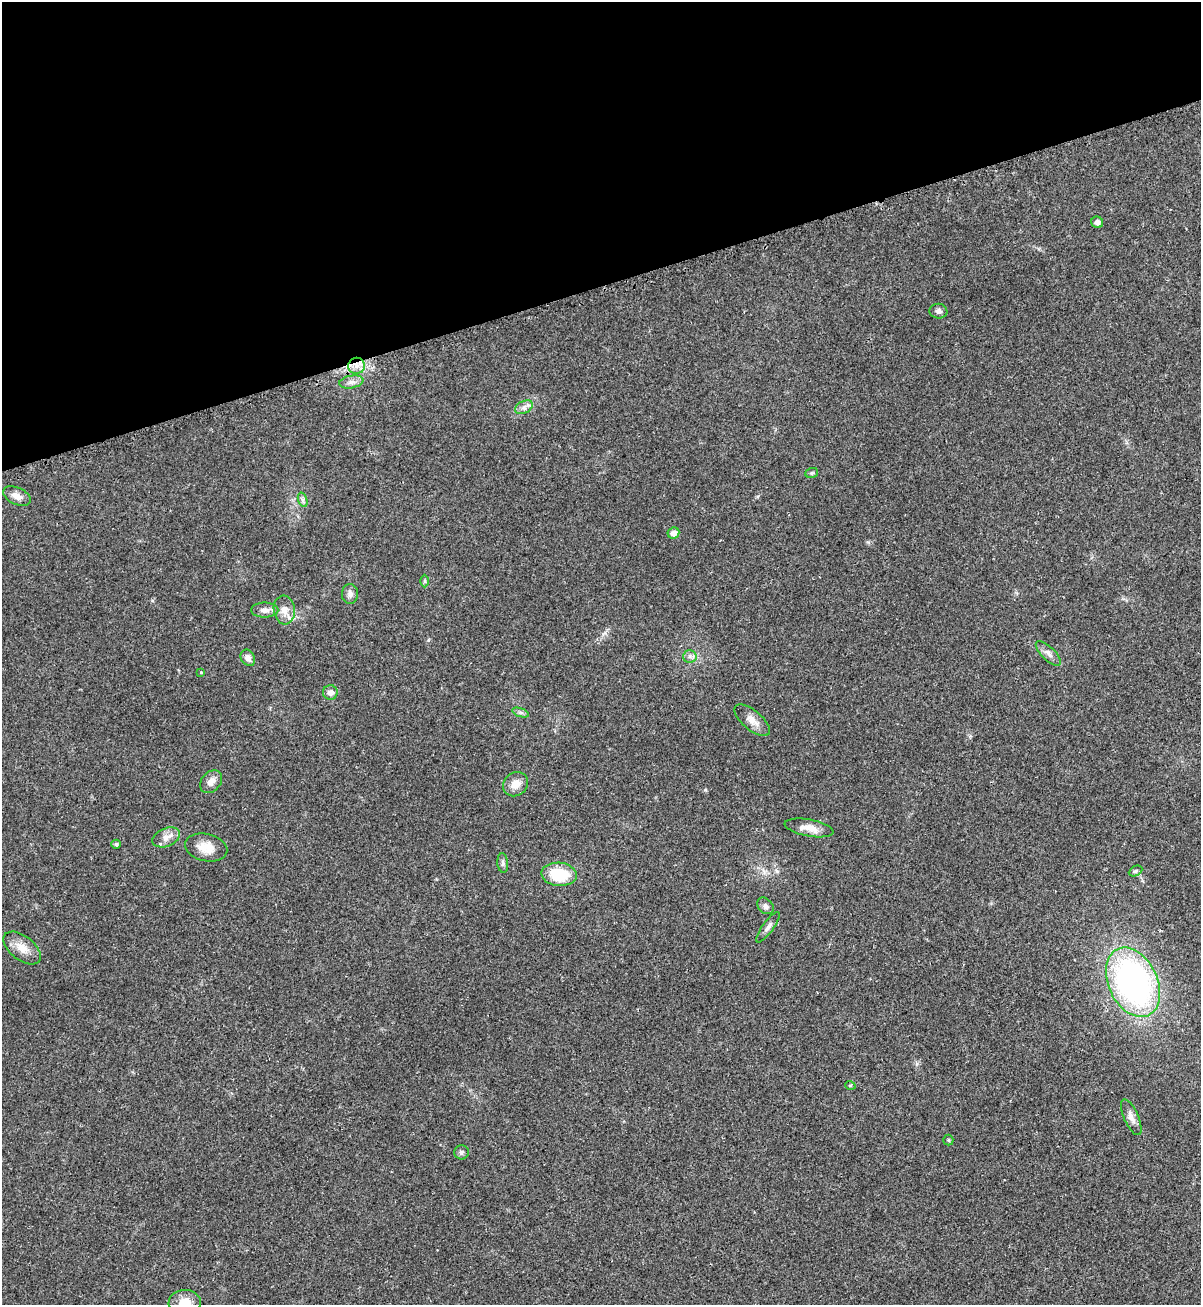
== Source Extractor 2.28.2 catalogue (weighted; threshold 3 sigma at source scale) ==
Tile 3 of 4 x 4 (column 3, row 1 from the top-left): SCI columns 2601-3799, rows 3944-5246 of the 5295 x 5264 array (HDU 1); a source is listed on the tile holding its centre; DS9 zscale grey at full resolution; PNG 1203 x 1307 px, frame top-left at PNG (2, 2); each listed source drawn as its Kron ellipse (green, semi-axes under 4 px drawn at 4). Shown black and unused: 22% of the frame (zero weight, under 2 of 3 exposures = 2% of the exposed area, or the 3 px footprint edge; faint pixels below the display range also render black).
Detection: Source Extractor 2.28.2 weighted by HDU 2 'WHT'; one run over the whole footprint, this tile lists its part. Background 0.0204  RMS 0.0038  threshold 0.0172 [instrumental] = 3 sigma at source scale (4.5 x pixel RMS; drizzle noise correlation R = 1.50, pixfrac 1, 0.05/0.05 arcsec/px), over >= 5 px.
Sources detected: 38; all 38 listed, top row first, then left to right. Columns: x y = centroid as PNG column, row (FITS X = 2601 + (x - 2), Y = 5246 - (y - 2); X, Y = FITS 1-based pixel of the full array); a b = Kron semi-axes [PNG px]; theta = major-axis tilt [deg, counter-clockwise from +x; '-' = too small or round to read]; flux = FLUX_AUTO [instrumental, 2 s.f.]
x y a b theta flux
1097 222 6 5 - 1.7
938 311 9 7 -8 1.2
356 366 8 8 - 2.9
351 382 12 6 9 1.9
524 407 9 6 30 1.6
812 473 6 5 - 0.63
17 496 15 8 -24 2.8
303 500 7 4 -71 0.87
673 533 6 5 - 2
425 581 6 4 -90 0.63
350 594 10 8 88 1.6
265 610 13 7 0 1.9
284 610 14 10 -83 3.5
1048 653 16 6 -44 2
690 656 6 6 - 1.1
248 658 9 7 -57 1.9
201 672 4 3 - 0.31
330 692 7 7 - 1.9
521 712 8 4 -19 0.8
752 720 22 9 -40 3.8
211 782 13 9 49 2.7
515 784 13 11 41 3.7
809 828 25 8 -11 4.5
166 837 15 9 23 2.7
116 844 5 4 - 0.71
206 848 21 13 -13 5.5
503 863 10 5 -84 1.1
1135 871 7 5 27 0.69
559 874 17 11 -5 15
765 906 9 7 -45 1.4
768 927 18 5 54 1.8
22 948 22 12 -38 5.1
1133 982 37 24 -65 120
850 1085 5 3 - 0.36
1131 1117 19 7 -66 2.6
948 1140 5 5 - 0.46
461 1152 7 7 - 0.96
185 1303 16 12 -2 5.4
Overlapping masked pixels (flux is a lower limit): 1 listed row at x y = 356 366
Isophote crosses this tile's border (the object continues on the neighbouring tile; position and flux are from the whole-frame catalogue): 1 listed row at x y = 185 1303
Unlisted compact peaks at least as high as the median listed source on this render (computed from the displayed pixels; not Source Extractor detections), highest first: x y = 705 790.